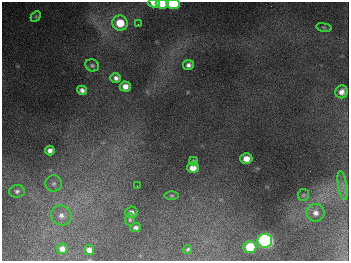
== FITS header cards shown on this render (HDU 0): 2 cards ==
NAXIS1  =                  347
NAXIS2  =                  259

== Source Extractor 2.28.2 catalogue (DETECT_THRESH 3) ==
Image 347 x 259 px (HDU 0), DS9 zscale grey, 1 PNG px = 1 image px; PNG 351 x 263 px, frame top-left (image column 1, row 259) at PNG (2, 2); each listed source drawn as its Kron ellipse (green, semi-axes under 4 px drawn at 4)
Background 676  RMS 51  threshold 153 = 3 sigma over >= 5 px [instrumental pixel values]
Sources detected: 33; all 33 listed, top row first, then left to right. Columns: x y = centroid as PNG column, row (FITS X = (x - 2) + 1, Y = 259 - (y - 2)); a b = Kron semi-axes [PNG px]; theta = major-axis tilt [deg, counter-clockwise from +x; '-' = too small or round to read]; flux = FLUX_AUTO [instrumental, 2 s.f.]
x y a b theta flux
154 3 6 4 -2 3.0e+04
162 4 6 5 - 5.6e+04
173 4 6 5 - 2.2e+05
36 16 6 4 47 4.4e+03
120 23 8 7 - 8.0e+04
138 24 2 2 - 2.7e+03
324 27 8 4 -9 4.7e+03
92 65 7 6 - 7.3e+03
188 65 5 5 - 1.2e+04
116 78 5 5 - 1.2e+04
125 86 5 5 - 2.2e+04
82 90 5 4 - 1.4e+04
342 92 6 6 - 2.0e+04
50 151 5 5 - 1.5e+04
246 159 6 5 - 3.4e+04
193 161 4 4 - 4.8e+03
193 168 6 5 - 3.9e+04
54 183 8 8 - 1.3e+04
343 185 14 4 -80 1.8e+04
137 186 2 2 - 1.4e+03
17 191 7 6 - 9.1e+03
172 195 7 3 0 4.9e+03
303 195 6 5 - 5.3e+03
131 212 6 6 - 1.2e+04
315 213 9 9 - 1.9e+04
61 215 10 9 - 2.5e+04
130 220 6 5 - 5.3e+03
136 227 5 4 - 9.6e+03
265 241 7 7 - 1.1e+06
250 247 6 6 - 1.2e+05
62 249 5 5 - 2.0e+04
188 249 4 4 - 5.1e+03
89 250 5 5 - 2.0e+04
At the frame edge (FLAGS 8, measured only in part): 3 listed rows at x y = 154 3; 162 4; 173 4